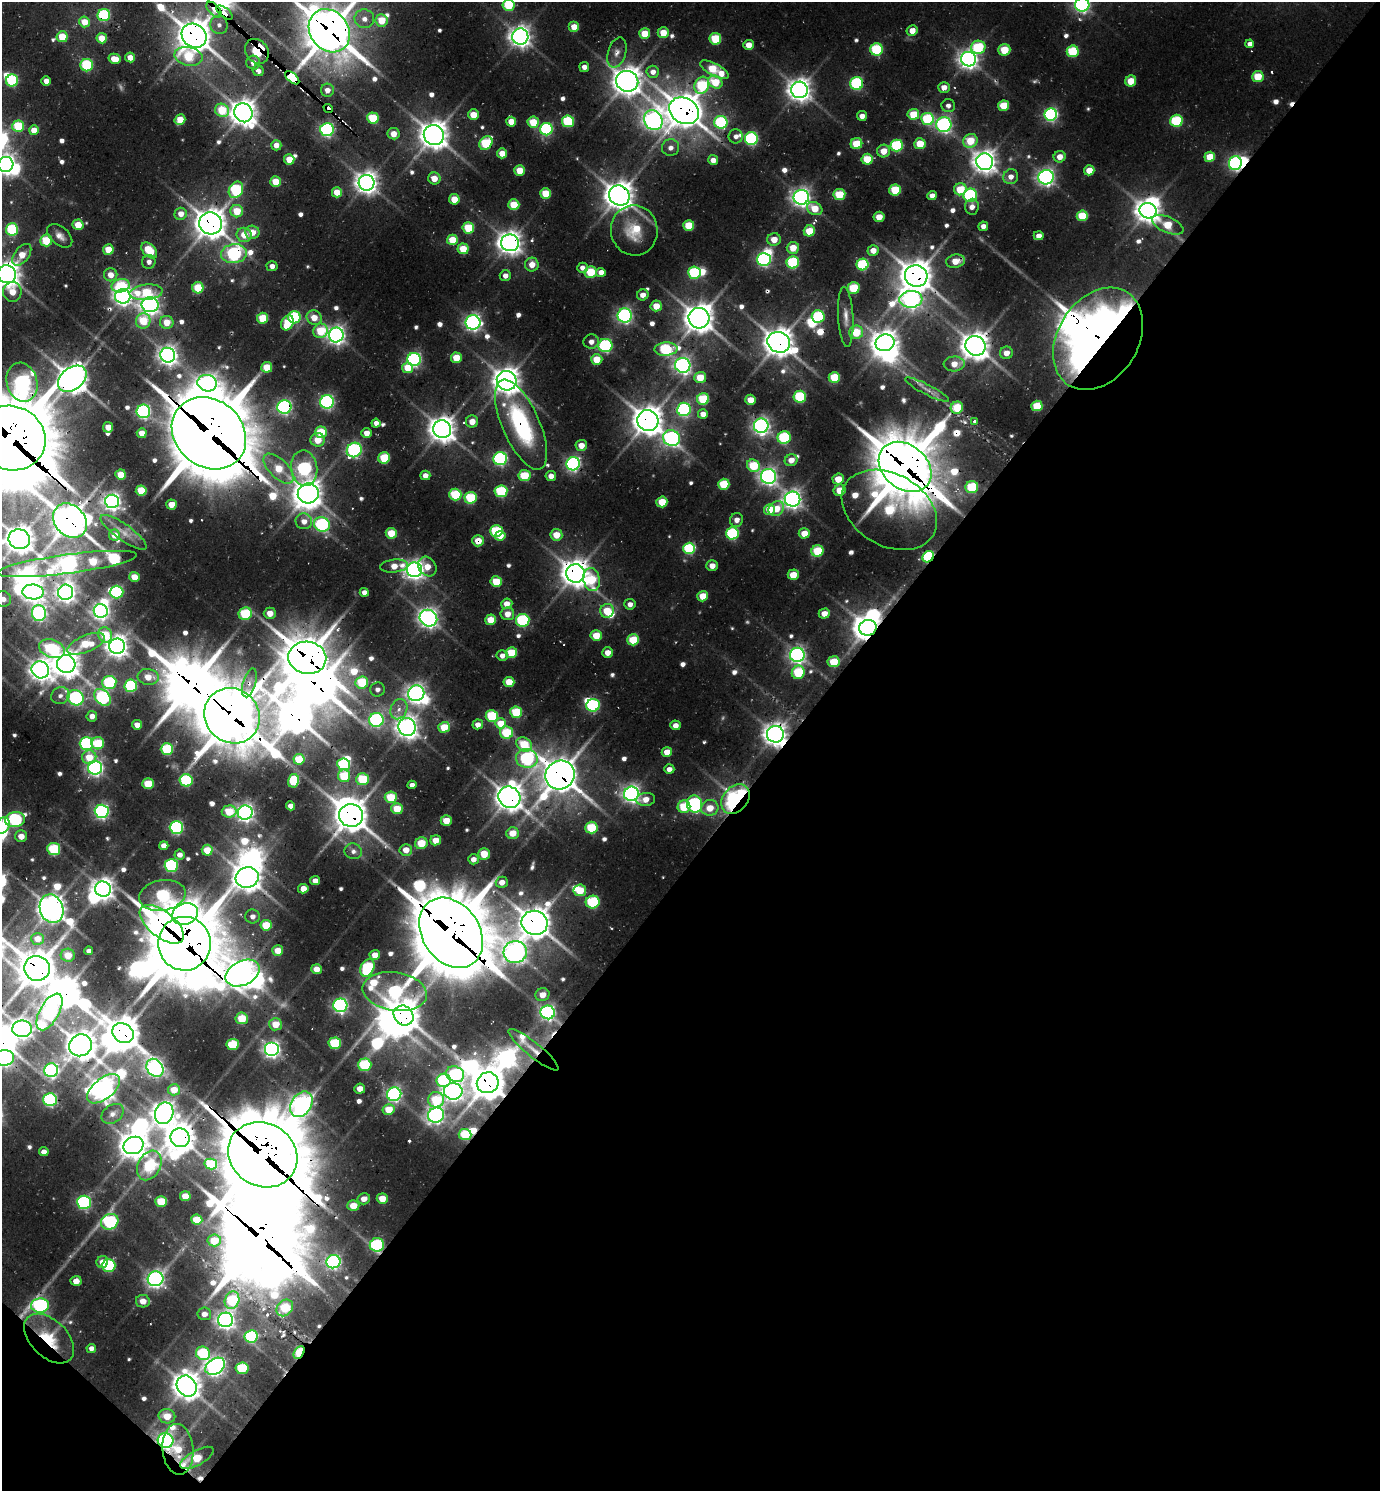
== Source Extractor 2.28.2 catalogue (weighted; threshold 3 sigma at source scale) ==
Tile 15 of 4 x 4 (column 3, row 4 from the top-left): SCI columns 3055-4432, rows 33-1521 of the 5997 x 5989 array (HDU 1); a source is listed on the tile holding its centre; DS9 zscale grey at full resolution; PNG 1382 x 1493 px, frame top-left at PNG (2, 2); each listed source drawn as its Kron ellipse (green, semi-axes under 4 px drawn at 4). Shown black and unused: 44% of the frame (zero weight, under 2 of 3 exposures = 3% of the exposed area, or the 3 px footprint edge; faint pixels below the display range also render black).
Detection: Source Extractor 2.28.2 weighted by HDU 2 'WHT'; one run over the whole footprint, this tile lists its part. Background 0.0985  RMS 0.0087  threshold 0.0393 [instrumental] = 3 sigma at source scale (4.5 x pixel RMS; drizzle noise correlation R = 1.50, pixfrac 1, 0.05/0.05 arcsec/px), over >= 5 px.
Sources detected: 694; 12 too faint to see at this stretch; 48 inside a brighter object's white glare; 9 cosmic-ray / hot-pixel residue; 2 long thin detections or spike segments (spike, bleed or trail) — neither listed nor drawn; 9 inside a brighter listed object's ellipse — not listed separately; of the other 614, all 500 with FLUX_AUTO >= 5.33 (the completeness limit of this list) listed and drawn (114 fainter detections not listed), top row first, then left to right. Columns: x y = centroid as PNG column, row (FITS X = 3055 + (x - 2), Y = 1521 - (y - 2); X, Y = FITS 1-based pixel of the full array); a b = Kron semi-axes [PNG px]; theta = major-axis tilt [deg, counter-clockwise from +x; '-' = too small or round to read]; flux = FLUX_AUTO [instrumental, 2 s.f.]
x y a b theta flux
509 5 6 6 - 52
1082 5 7 7 - 290
214 10 10 5 -47 170
225 12 10 4 -38 210
104 15 6 6 - 99
364 19 10 9 - 8
382 20 6 6 - 23
85 22 5 5 - 19
219 25 9 8 - 6
574 27 5 5 - 15
912 30 5 5 - 11
329 31 23 19 -52 3300
645 33 5 5 - 22
663 33 5 5 - 18
194 36 13 11 -36 1900
520 36 8 8 - 690
62 37 5 5 - 26
102 38 5 5 - 20
715 39 6 6 - 46
1250 44 4 4 - 5.7
749 45 5 5 - 12
978 47 7 6 - 61
876 49 6 6 - 74
1004 50 6 5 - 26
257 51 13 11 -52 280
1073 51 6 5 - 63
617 53 16 9 73 7.7
188 56 14 9 -12 46
130 57 5 5 - 11
115 59 6 5 - 13
969 59 7 7 - 630
253 63 7 7 - 8.2
87 65 6 6 - 70
584 67 5 5 - 5.9
714 70 16 6 -28 48
258 71 6 5 - 6.1
653 72 6 6 - 8.4
1258 77 6 5 - 32
292 78 8 4 -41 1400
12 80 6 6 - 80
46 81 5 4 - 8
627 81 11 10 - 1400
1131 81 5 5 - 22
715 82 7 6 - 32
857 83 6 6 - 110
702 85 9 7 62 64
944 87 5 5 - 9.6
327 90 6 6 - 8.4
799 90 8 8 - 900
948 106 7 6 - 5.3
1004 106 5 5 - 31
328 108 5 3 - 51
222 110 7 6 - 40
684 111 15 12 -29 2000
243 113 9 9 - 1200
913 114 6 5 - 30
1051 114 6 6 - 240
473 115 5 5 - 20
862 116 5 5 - 7
373 118 6 5 - 45
927 119 6 6 - 88
180 120 6 5 - 18
653 120 10 9 - 580
568 121 6 6 - 75
1176 121 6 6 - 73
511 122 5 5 - 20
533 122 6 5 - 29
721 122 6 6 - 98
944 125 7 7 - 270
18 126 6 5 - 54
546 129 6 6 - 140
34 130 5 4 - 17
327 130 7 6 - 180
393 134 6 5 - 12
434 135 10 10 - 1300
736 136 7 7 - 5.5
751 139 6 6 - 140
970 141 7 6 - 30
486 143 7 6 - 59
856 144 6 5 - 31
920 144 5 5 - 25
276 145 5 5 - 9.5
897 146 6 6 - 88
671 148 8 8 - 6.2
884 151 6 6 - 15
502 153 5 5 - 14
1060 157 6 5 - 11
1210 157 5 5 - 28
289 159 5 5 - 20
867 159 5 5 - 33
713 160 5 5 - 8.9
985 162 8 8 - 920
1235 163 7 6 - 210
6 164 8 7 - 630
519 170 5 5 - 23
1089 170 5 5 - 14
1011 177 7 7 - 8.4
1046 177 7 7 - 390
434 178 6 6 - 13
276 182 5 5 - 28
367 183 8 8 - 880
960 189 6 6 - 30
236 190 9 6 59 82
895 190 6 5 - 48
337 192 5 5 - 17
545 193 5 5 - 26
619 195 11 9 -40 1500
839 195 6 5 - 39
970 195 7 6 - 120
932 196 5 4 - 8.7
801 197 8 7 - 500
454 199 5 5 - 20
514 205 5 5 - 29
972 207 8 7 - 6.5
815 209 8 6 -29 21
237 211 6 6 - 27
1148 211 8 7 - 1000
181 214 6 6 - 12
1082 216 5 5 - 46
879 217 5 5 - 15
211 223 11 11 - 1500
78 225 5 5 - 21
689 225 5 5 - 31
1168 225 17 7 -24 27
983 226 5 4 - 5.7
468 228 6 5 - 47
12 229 6 6 - 79
634 230 25 23 -81 41
809 231 5 5 - 28
252 232 7 6 - 18
244 235 7 7 - 17
60 236 15 9 -41 7.7
1039 236 5 4 - 6.4
774 239 7 6 - 15
46 240 6 6 - 39
452 240 5 5 - 29
510 243 9 8 - 930
793 248 6 6 - 20
463 249 5 5 - 23
108 250 5 5 - 21
149 250 9 6 -46 39
873 250 5 5 - 11
234 254 13 9 5 170
22 255 12 7 53 17
764 259 7 6 - 190
956 261 9 6 11 14
149 262 7 6 - 5.9
793 262 6 6 - 93
532 265 7 7 - 12
863 265 6 6 - 91
272 266 5 5 - 5.7
582 268 5 5 - 5.9
591 272 6 6 - 41
601 272 5 4 - 9.8
694 273 6 6 - 83
7 274 9 9 - 1200
111 275 7 6 - 11
505 276 5 5 - 7.4
916 276 11 10 - 1900
121 286 9 6 11 49
198 288 5 5 - 38
853 288 6 5 - 45
12 292 10 9 - 19
146 292 16 7 6 46
643 295 6 5 - 8.9
123 296 8 7 - 490
911 299 11 8 4 530
150 305 8 7 - 560
656 306 5 5 - 18
625 315 7 7 - 270
818 316 6 6 - 80
294 317 6 6 - 82
846 317 30 7 -87 11
263 318 5 5 - 38
314 318 8 7 - 15
699 318 10 10 - 1500
143 321 8 7 - 35
167 322 7 6 - 16
473 322 7 7 - 360
287 323 8 6 65 41
321 331 7 7 - 42
856 332 7 6 - 31
336 335 7 7 - 530
1098 339 55 40 57 860
591 342 7 7 - 6.6
779 342 11 10 - 1400
885 343 9 8 - 1000
605 346 7 6 - 130
975 346 10 9 - 1400
666 349 11 6 4 89
1006 353 6 6 - 9.9
168 355 7 7 - 620
456 358 5 5 - 22
414 359 7 6 - 220
597 359 5 5 - 23
954 364 10 7 5 14
683 365 7 7 - 370
267 367 5 5 - 20
408 368 5 5 - 28
700 377 6 5 - 24
834 377 6 5 - 40
72 379 16 11 37 1500
507 381 10 9 - 1200
22 382 20 15 -75 350
207 383 10 8 -15 560
927 390 24 5 -27 8.8
800 397 6 6 - 71
703 399 6 5 - 54
750 400 5 5 - 13
327 402 7 6 - 220
1037 406 5 5 - 40
284 407 7 7 - 230
957 408 6 6 - 33
684 409 7 6 - 180
143 411 7 7 - 210
703 414 5 5 - 11
648 420 11 10 - 1500
472 421 6 6 - 12
975 421 4 3 - 7.1
376 423 4 4 - 6.7
521 425 49 18 -66 130
761 426 7 7 - 430
108 427 5 5 - 11
442 429 9 9 - 1200
321 432 6 5 - 38
142 433 5 5 - 15
209 433 39 33 -40 8700
366 433 5 5 - 10
11 438 35 32 -20 9200
671 438 9 7 -27 270
784 438 6 6 - 84
318 440 7 6 - 18
581 445 6 5 - 12
354 450 8 7 - 190
384 458 6 5 - 49
500 459 7 6 - 170
791 460 6 6 - 11
573 464 7 6 - 260
753 466 7 6 - 52
905 467 29 22 -39 5500
304 468 18 13 -82 180
279 469 19 9 -44 33
121 474 5 5 - 21
425 475 5 5 - 6.9
524 476 6 6 - 35
551 476 5 5 - 7.7
768 476 7 7 - 420
838 479 6 5 - 18
724 484 6 5 - 44
972 487 6 6 - 62
141 490 5 5 - 37
840 490 6 5 - 19
501 491 6 6 - 77
308 493 10 10 - 1200
455 494 6 6 - 60
471 498 6 6 - 55
792 499 8 7 - 580
112 501 7 7 - 460
662 502 5 5 - 27
171 504 5 5 - 14
769 509 5 5 - 25
776 509 8 7 - 17
889 510 51 36 -30 130
736 520 7 6 - 7
70 521 19 15 -47 2200
304 521 8 8 - 8.9
322 524 8 7 - 120
496 531 6 6 - 77
124 532 27 8 -35 9.9
391 533 5 5 - 29
732 533 6 6 - 110
804 533 5 5 - 16
114 535 5 5 - 12
556 535 6 6 - 17
500 536 5 4 - 13
19 539 11 9 -20 1400
478 541 6 5 - 17
689 548 6 5 - 110
818 551 6 5 - 50
928 557 6 5 - 100
67 564 70 9 7 690
394 566 14 6 6 15
712 566 6 5 - 8.8
427 567 10 8 -53 12
414 570 7 7 - 660
576 573 9 9 - 1400
793 575 5 5 - 20
134 577 5 5 - 13
592 580 11 8 -78 49
496 582 5 5 - 32
33 592 11 7 -1 720
66 592 8 7 - 610
117 592 7 6 - 100
364 592 5 4 - 7.2
703 596 5 5 - 19
3 599 8 7 - 6.3
507 604 5 5 - 13
630 604 5 5 - 6.6
101 611 7 7 - 360
607 611 7 6 - 25
39 613 8 7 - 230
270 613 6 6 - 13
824 613 6 5 - 11
245 614 7 6 - 68
507 614 7 6 - 12
428 618 9 8 - 500
490 620 5 5 - 20
523 620 7 6 - 100
868 628 9 8 - 1300
105 635 8 7 - 32
596 636 5 5 - 24
633 640 6 5 - 38
86 644 20 8 23 33
117 646 8 7 - 790
52 649 13 9 -21 86
511 653 6 5 - 33
608 653 5 5 - 10
797 655 7 7 - 350
502 656 5 5 - 6.7
307 658 19 16 -8 3700
834 662 6 5 - 31
66 664 9 9 - 1300
40 670 9 8 - 790
798 672 7 6 - 49
148 677 11 8 -8 13
109 682 7 6 - 93
362 682 6 6 - 60
509 682 5 5 - 21
249 683 15 6 73 7
131 686 6 6 - 97
377 689 7 7 - 5.7
416 693 8 8 - 510
60 696 9 8 - 6
102 697 10 6 -46 180
76 698 8 7 - 170
593 705 7 6 - 130
399 709 10 8 66 8.1
516 712 6 6 - 47
92 716 5 5 - 9.5
232 716 29 26 -41 4800
492 716 6 6 - 67
376 720 7 7 - 200
501 723 5 5 - 21
478 724 5 5 - 6.9
137 725 5 4 - 7.4
675 725 5 5 - 7.7
407 727 9 8 - 820
444 727 6 5 - 30
506 732 7 6 - 43
775 734 8 8 - 880
86 743 7 6 - 120
98 743 6 6 - 49
524 744 8 6 -34 36
167 749 6 6 - 69
667 752 5 4 - 13
89 757 7 7 - 21
527 758 11 9 -12 150
299 759 5 5 - 30
344 764 6 6 - 76
95 768 7 7 - 330
669 769 5 4 - 6
560 775 15 14 - 2200
344 776 6 6 - 41
362 779 6 6 - 46
186 780 6 6 - 95
293 781 7 5 79 53
148 784 6 5 - 34
412 785 4 4 - 5.8
631 794 7 7 - 480
391 797 6 5 - 36
509 797 11 10 - 1400
646 799 9 6 6 11
735 799 16 12 50 240
694 804 8 7 - 170
290 806 4 4 - 8.3
684 807 6 6 - 36
710 808 8 8 - 17
397 809 6 5 - 25
102 811 7 6 - 250
229 811 7 6 - 28
245 813 7 7 - 440
351 815 12 11 - 1800
15 819 10 7 10 120
446 821 5 5 - 21
3 825 8 7 - 25
176 827 6 6 - 170
591 828 6 6 - 53
513 833 6 5 - 18
21 836 6 6 - 12
436 840 5 5 - 15
421 843 6 6 - 25
164 846 4 4 - 10
54 849 6 6 - 65
207 850 5 5 - 24
406 850 6 6 - 12
353 851 9 8 - 5.7
484 854 6 5 - 21
180 855 5 5 - 6.5
473 859 5 5 - 7.2
171 865 6 6 - 120
247 878 11 10 - 1400
315 881 5 4 - 8
502 882 6 5 - 9.3
103 889 8 7 - 850
303 889 5 5 - 11
580 890 6 6 - 27
162 895 23 15 10 140
593 902 7 6 - 91
51 909 14 11 -72 1400
185 914 13 10 21 760
253 916 7 7 - 5.9
535 923 13 12 - 1900
162 924 26 13 -39 220
266 925 5 5 - 32
451 933 38 28 -55 9300
37 939 6 6 - 14
184 944 27 26 - 7000
278 950 5 5 - 16
89 951 4 4 - 6.6
515 952 11 11 - 800
68 955 7 6 - 17
375 955 5 5 - 11
37 968 13 12 - 2500
367 968 9 6 61 86
316 969 5 5 - 11
243 973 18 12 27 1200
395 992 32 19 -8 230
542 995 7 6 - 11
340 1005 7 7 - 280
49 1012 20 9 61 270
548 1012 7 7 - 320
403 1015 10 9 - 1700
242 1018 6 6 - 32
275 1024 6 6 - 19
22 1029 10 8 -1 590
123 1033 11 9 -36 2000
335 1043 6 6 - 62
233 1044 6 5 - 49
80 1045 11 10 - 1500
272 1049 7 7 - 410
533 1050 31 7 -39 11
4 1058 10 7 5 330
365 1065 6 6 - 67
155 1068 10 7 -53 360
51 1070 7 6 - 220
455 1074 9 7 -24 95
444 1080 7 6 - 110
488 1083 11 10 - 2000
104 1089 19 10 39 990
360 1089 5 5 - 9.4
174 1090 6 5 - 15
453 1091 9 8 - 520
394 1094 7 7 - 250
50 1100 7 6 - 160
436 1100 8 8 - 48
301 1104 14 10 55 640
389 1109 6 5 - 22
164 1113 11 9 69 800
113 1114 12 8 36 6.4
436 1115 8 7 - 390
465 1134 6 5 - 42
180 1138 9 9 - 1400
134 1145 10 8 23 1300
44 1152 5 4 - 6.9
263 1155 36 31 -30 10000
211 1164 6 5 - 38
149 1165 16 11 62 69
185 1196 5 5 - 17
364 1199 6 5 - 8.5
382 1199 5 5 - 20
161 1201 6 5 - 37
84 1202 7 6 - 160
353 1206 6 5 - 16
197 1220 5 5 - 26
110 1222 9 7 25 160
214 1240 7 6 - 24
377 1245 7 6 - 100
102 1262 6 6 - 11
334 1262 7 6 - 250
109 1265 7 6 - 92
155 1279 8 7 - 450
76 1281 5 5 - 10
232 1300 9 7 72 65
143 1301 7 6 - 11
40 1305 9 7 3 190
285 1308 9 7 48 45
204 1314 7 6 - 6.3
226 1320 7 7 - 500
251 1336 6 6 - 97
49 1338 30 18 -44 54
91 1348 5 4 - 7.1
203 1353 7 6 - 77
299 1353 7 4 58 45
215 1366 10 7 34 480
242 1368 6 6 - 50
187 1386 11 9 -53 1300
167 1416 8 7 - 18
166 1440 8 7 - 350
178 1449 25 15 -85 34
197 1458 19 7 29 33
Overlapping masked pixels (flux is a lower limit): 65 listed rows (the first 20) at x y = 214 10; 225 12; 104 15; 329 31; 194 36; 257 51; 292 78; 328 108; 684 111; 1235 163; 619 195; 211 223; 510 243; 956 261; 7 274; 916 276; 911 299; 473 322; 1098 339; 779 342
Isophote crosses this tile's border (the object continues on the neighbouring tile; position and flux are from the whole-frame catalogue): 11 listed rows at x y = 509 5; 1082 5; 329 31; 6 164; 7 274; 22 382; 11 438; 19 539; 3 599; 3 825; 4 1058